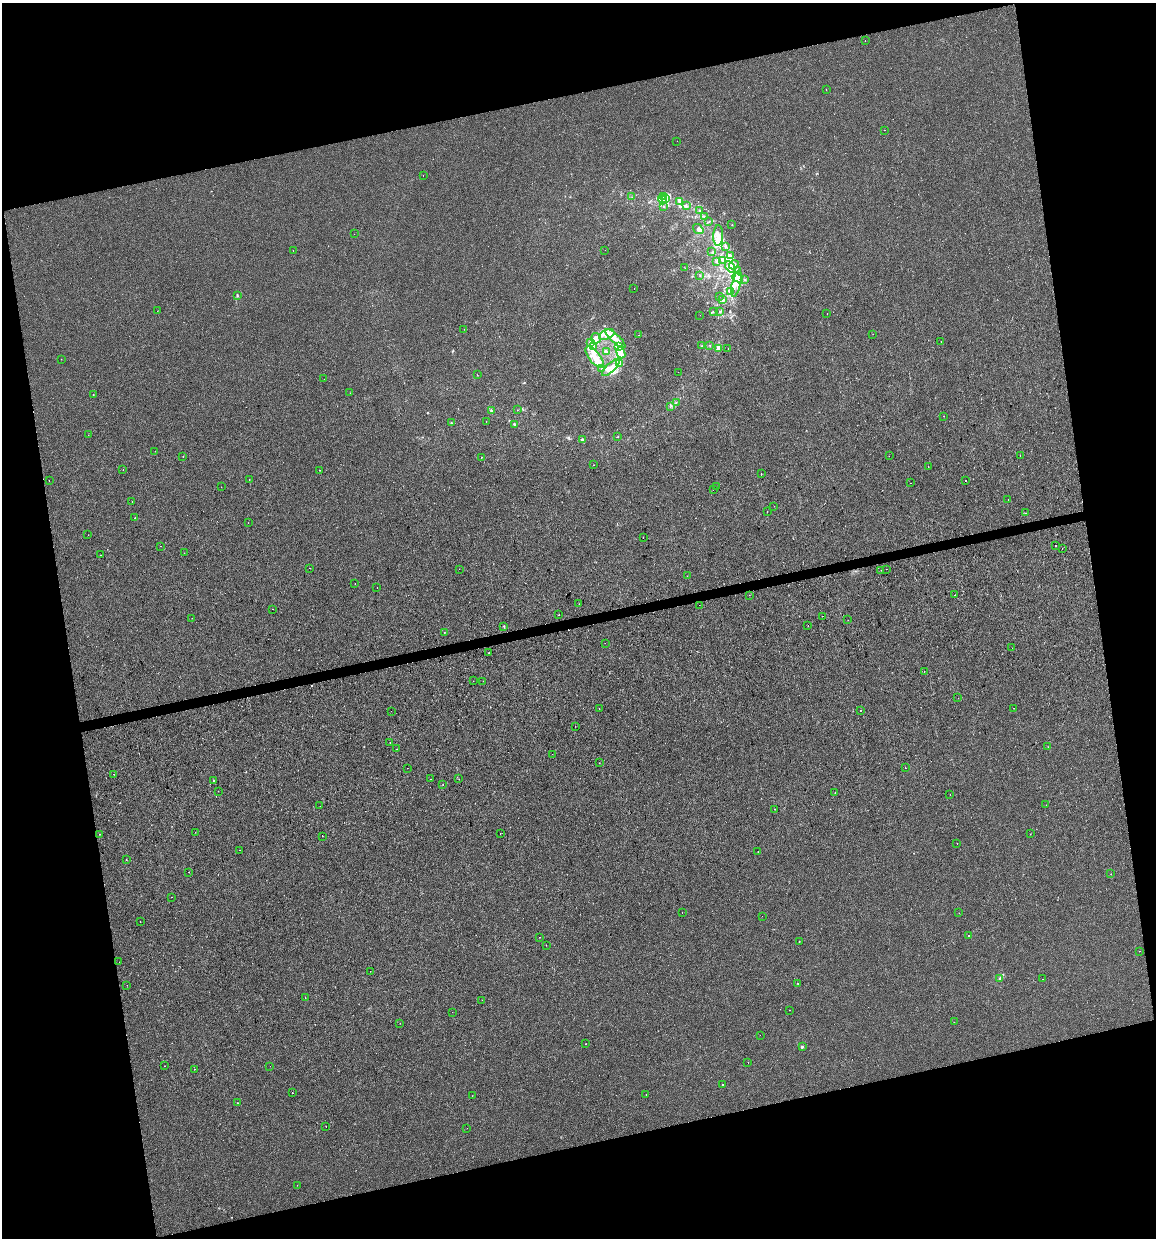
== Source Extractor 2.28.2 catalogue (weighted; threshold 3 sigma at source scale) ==
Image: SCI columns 32-4646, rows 1-4944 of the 4724 x 4944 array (HDU 1 of 3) = the unmasked area's bounding box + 8 px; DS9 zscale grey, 4 x 4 block average (1 PNG px = mean of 4 x 4 image px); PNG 1158 x 1240 px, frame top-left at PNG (2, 3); each listed source drawn as its Kron ellipse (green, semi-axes under 4 px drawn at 4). Shown black and unused: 27% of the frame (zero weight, under 2 of 3 exposures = <1% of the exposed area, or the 3 px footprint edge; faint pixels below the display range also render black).
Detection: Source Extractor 2.28.2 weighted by HDU 2 'WHT'. Background -8.66e-04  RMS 0.0043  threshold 0.0192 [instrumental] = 3 sigma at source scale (4.5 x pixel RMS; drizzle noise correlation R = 1.50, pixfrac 1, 0.0396/0.0396 arcsec/px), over >= 5 px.
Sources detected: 265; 18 cosmic-ray / hot-pixel residue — neither listed nor drawn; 10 coinciding with a brighter row at this scale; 28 inside a brighter listed object's ellipse — not listed separately; the other 209 listed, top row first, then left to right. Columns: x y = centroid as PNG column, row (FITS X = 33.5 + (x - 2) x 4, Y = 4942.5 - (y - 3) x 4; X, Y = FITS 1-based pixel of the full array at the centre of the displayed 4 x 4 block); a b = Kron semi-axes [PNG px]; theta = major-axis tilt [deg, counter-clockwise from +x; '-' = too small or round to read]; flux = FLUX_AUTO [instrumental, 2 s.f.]
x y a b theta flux
865 41 2 2 - 0.63
826 90 2 2 - 1.4
885 130 2 2 - 0.47
677 141 2 2 - 1.3
423 176 2 2 - 0.97
632 197 2 2 - 1
663 197 2 2 - 1.5
665 198 3 2 - 3.9
662 200 5 3 - 6.1
680 201 4 3 - 6.5
663 206 2 2 - 1.5
686 206 2 2 - 2
700 211 3 2 - 1.3
705 217 2 2 - 1.6
709 221 2 2 - 0.85
732 225 2 2 - 0.53
698 229 5 3 - 8.5
354 234 2 2 - 0.5
718 236 10 5 88 20
725 246 2 2 - 2.1
605 250 2 2 - 0.37
293 251 2 2 - 0.71
712 252 2 2 - 0.69
731 255 3 2 - 2.3
722 260 2 2 - 1.4
717 261 2 2 - 1.5
734 265 5 2 - 4.1
730 267 7 3 -48 7.4
685 268 2 2 - 0.83
737 270 2 2 - 1.2
700 276 2 2 - 0.63
737 278 5 4 - 16
745 279 2 2 - 1.4
736 283 14 3 77 15
634 289 2 2 - 1.4
730 291 3 2 - 2.7
237 296 2 2 - 1.6
719 296 2 2 - 0.64
723 300 3 2 - 3.2
157 311 2 2 - 0.31
713 312 2 2 - 1.6
720 312 2 2 - 1.6
827 314 2 2 - 2.3
700 315 2 2 - 0.59
464 329 2 2 - 0.5
607 334 8 5 24 21
873 334 2 2 - 0.42
639 335 2 2 - 0.7
596 338 5 5 - 11
615 338 13 4 -43 19
590 342 3 2 - 3.6
941 342 2 2 - 0.44
710 345 2 2 - 0.75
702 346 2 2 - 1.3
593 347 4 2 - 4.9
619 347 3 3 - 7
718 348 3 2 - 8.7
728 348 2 2 - 0.67
606 351 2 2 - 2.1
621 353 6 3 -67 18
595 357 13 5 -52 29
61 359 2 2 - 0.63
619 364 3 2 - 4.3
611 367 11 4 44 20
602 368 4 2 - 3.5
678 372 2 2 - 0.36
477 375 2 2 - 1.2
324 379 2 2 - 2.8
350 393 2 2 - 0.4
93 395 2 2 - 1.7
676 402 2 2 - 1.4
670 407 2 2 - 0.73
491 410 2 2 - 2.3
517 410 2 2 - 0.55
944 416 2 2 - 0.86
486 422 2 2 - 0.63
451 423 2 2 - 1.7
514 425 2 2 - 3.1
88 435 2 2 - 0.36
618 437 2 2 - 1.2
582 439 3 2 - 2.1
155 451 2 2 - 0.77
1020 455 2 2 - 0.94
183 456 2 2 - 2.4
889 456 2 2 - 0.35
481 457 2 2 - 2.3
593 465 2 2 - 1.7
928 467 2 2 - 3.6
123 469 2 2 - 0.92
319 470 2 2 - 6.1
761 473 2 2 - 1.2
249 479 2 2 - 0.69
49 481 2 2 - 1.9
965 481 2 2 - 1.5
911 483 2 2 - 0.88
221 487 2 2 - 0.58
717 487 2 2 - 0.86
713 490 2 2 - 0.5
1008 499 2 2 - 1.1
132 501 2 2 - 0.5
774 506 2 2 - 0.37
767 511 2 2 - 1.3
1026 513 2 2 - 0.83
135 518 2 2 - 0.98
248 523 2 2 - 0.38
88 535 2 2 - 0.66
643 537 2 2 - 1.2
161 546 2 2 - 0.5
1055 546 2 2 - 2.4
1063 548 2 2 - 4
184 553 2 2 - 0.95
100 555 2 2 - 0.58
310 568 2 2 - 0.41
459 569 2 2 - 0.46
886 569 2 2 - 1.4
881 570 2 2 - 0.57
687 576 2 2 - 0.5
355 584 2 2 - 0.95
377 587 2 2 - 0.69
749 595 2 2 - 0.5
955 595 2 2 - 1.2
579 604 2 2 - 0.37
699 605 2 2 - 1
272 609 2 2 - 1
559 615 2 2 - 3.7
823 616 2 2 - 2.3
192 618 2 2 - 0.44
848 620 2 2 - 0.66
808 625 2 2 - 1.1
504 626 2 2 - 3.7
444 632 2 2 - 1.3
605 643 2 2 - 1.5
1012 648 2 2 - 0.36
489 652 2 2 - 0.76
924 671 2 2 - 0.67
473 681 2 2 - 0.47
483 681 2 2 - 0.44
958 698 2 2 - 0.43
1014 708 2 2 - 0.5
599 709 2 2 - 0.69
391 711 2 2 - 0.32
860 711 2 2 - 2.1
575 726 2 2 - 0.72
390 742 2 2 - 0.8
1048 747 2 2 - 0.7
397 749 2 2 - 0.58
552 754 2 2 - 0.5
599 763 2 2 - 1.2
407 768 2 2 - 0.42
905 768 2 2 - 0.64
114 774 2 2 - 1.3
431 779 2 2 - 1.7
459 779 2 2 - 0.69
214 781 2 2 - 2
443 784 2 2 - 1.4
218 791 2 2 - 0.39
835 792 2 2 - 1.5
950 794 2 2 - 0.78
1046 805 2 2 - 3.4
320 806 2 2 - 0.63
774 809 2 2 - 2.4
195 832 2 2 - 0.57
500 833 2 2 - 0.59
99 834 2 2 - 1.1
1030 834 2 2 - 0.33
322 836 2 2 - 0.61
957 843 2 2 - 2.4
240 850 2 2 - 1.4
758 851 2 2 - 0.57
126 860 2 2 - 0.64
189 872 2 2 - 2.9
1111 874 2 2 - 0.55
172 897 2 2 - 1.3
682 913 2 2 - 1.9
959 913 2 2 - 1
762 916 2 2 - 0.45
140 922 2 2 - 0.92
969 935 2 2 - 1.8
539 937 2 2 - 1.2
799 941 2 2 - 1
546 945 2 2 - 0.34
1139 951 2 2 - 2.4
119 962 2 2 - 0.7
370 971 2 2 - 0.33
1000 978 4 2 - 2.6
1043 979 2 2 - 0.66
798 983 2 2 - 1.3
127 985 2 2 - 0.46
305 998 2 2 - 0.41
482 1000 2 2 - 0.63
789 1010 2 2 - 0.41
452 1012 2 2 - 0.36
954 1022 2 2 - 0.51
400 1023 2 2 - 1
760 1035 2 2 - 0.34
586 1044 2 2 - 1.8
802 1046 3 2 - 3.3
748 1062 2 2 - 1.3
165 1066 2 2 - 1.9
270 1066 2 2 - 0.96
194 1069 2 2 - 1.9
722 1084 2 2 - 5.3
292 1093 2 2 - 2
646 1095 2 2 - 0.78
472 1096 2 2 - 0.53
238 1103 2 2 - 1.9
326 1126 2 2 - 1.1
467 1128 2 2 - 0.47
297 1185 2 2 - 1.7
Diffuse or blended objects may show on this block-average render without a row.